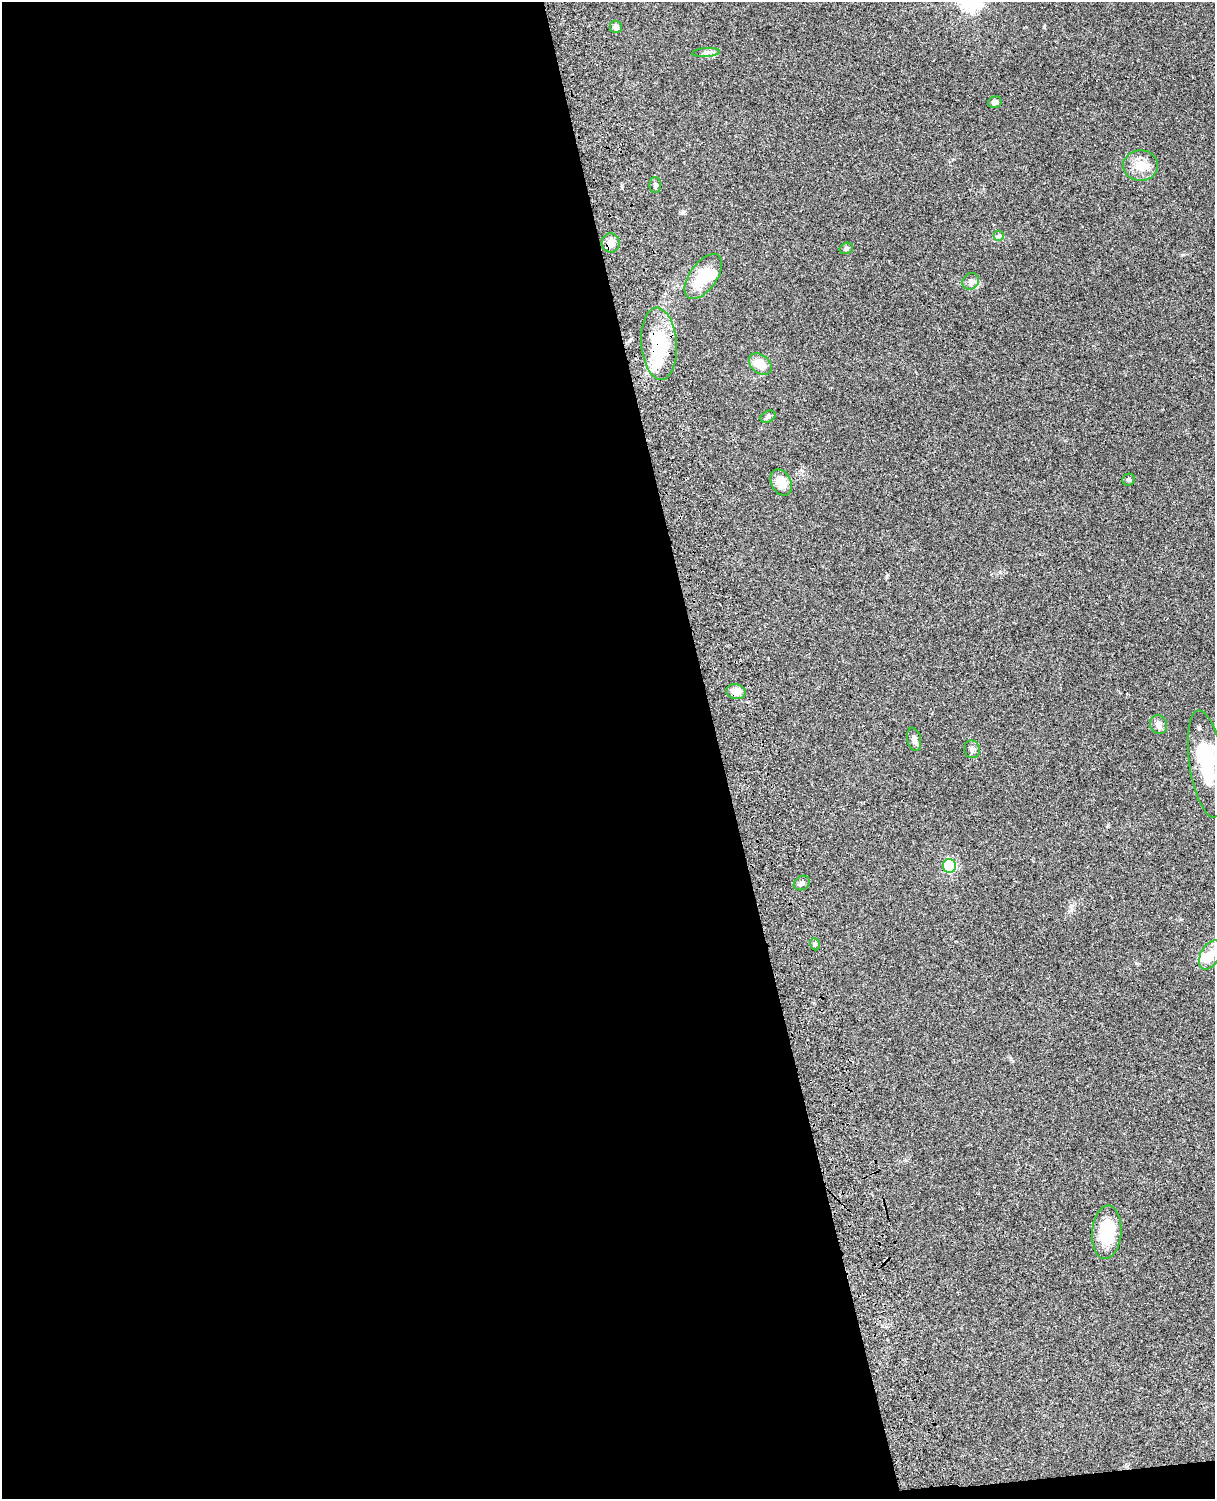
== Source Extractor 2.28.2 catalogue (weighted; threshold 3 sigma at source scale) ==
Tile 9 of 4 x 3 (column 1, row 3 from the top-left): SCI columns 120-1332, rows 274-1770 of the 5089 x 4925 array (HDU 1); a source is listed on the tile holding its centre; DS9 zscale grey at full resolution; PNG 1217 x 1501 px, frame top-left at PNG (2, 2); each listed source drawn as its Kron ellipse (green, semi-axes under 4 px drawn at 4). Shown black and unused: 60% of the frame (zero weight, under 3 of 4 exposures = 6% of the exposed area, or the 3 px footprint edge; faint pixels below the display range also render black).
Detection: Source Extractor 2.28.2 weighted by HDU 2 'WHT'; one run over the whole footprint, this tile lists its part. Background 0.0807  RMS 0.0059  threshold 0.0267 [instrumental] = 3 sigma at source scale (4.5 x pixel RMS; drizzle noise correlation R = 1.50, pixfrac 1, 0.05/0.05 arcsec/px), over >= 5 px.
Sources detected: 29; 4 inside a brighter object's white glare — neither listed nor drawn; the other 25 listed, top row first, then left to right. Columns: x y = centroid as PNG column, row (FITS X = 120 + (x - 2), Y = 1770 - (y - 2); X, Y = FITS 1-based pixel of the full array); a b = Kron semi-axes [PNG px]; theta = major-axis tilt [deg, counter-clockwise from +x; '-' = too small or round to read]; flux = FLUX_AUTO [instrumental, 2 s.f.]
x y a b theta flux
616 27 6 6 - 2.4
706 52 14 4 4 2.1
995 102 7 5 18 1.9
1140 166 17 15 2 8.8
655 185 8 5 -90 1.5
999 236 5 5 - 1.2
611 243 9 9 - 4.8
846 248 7 5 18 1.4
703 277 26 13 54 19
971 281 9 7 45 2.2
659 344 36 18 -85 34
760 364 13 9 -40 9
768 417 8 5 29 1.3
1129 480 6 6 - 1.2
781 482 14 9 -63 7.7
736 692 10 7 -13 7.4
1159 725 9 8 - 3.3
914 739 12 6 -78 2.8
972 749 9 7 -72 2.1
1206 764 54 17 -81 33
949 866 7 6 - 54
802 883 8 6 32 2.1
815 944 6 4 -70 0.98
1210 955 16 9 61 8.6
1107 1232 27 14 86 27
Overlapping masked pixels (flux is a lower limit): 3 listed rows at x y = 611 243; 659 344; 736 692
Isophote crosses this tile's border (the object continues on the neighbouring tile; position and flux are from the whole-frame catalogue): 1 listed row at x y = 1206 764
Unlisted compact peaks at least as high as the median listed source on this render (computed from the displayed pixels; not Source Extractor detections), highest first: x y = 1044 27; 1108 825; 1000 572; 1182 255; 682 213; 887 576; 801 470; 1136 963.